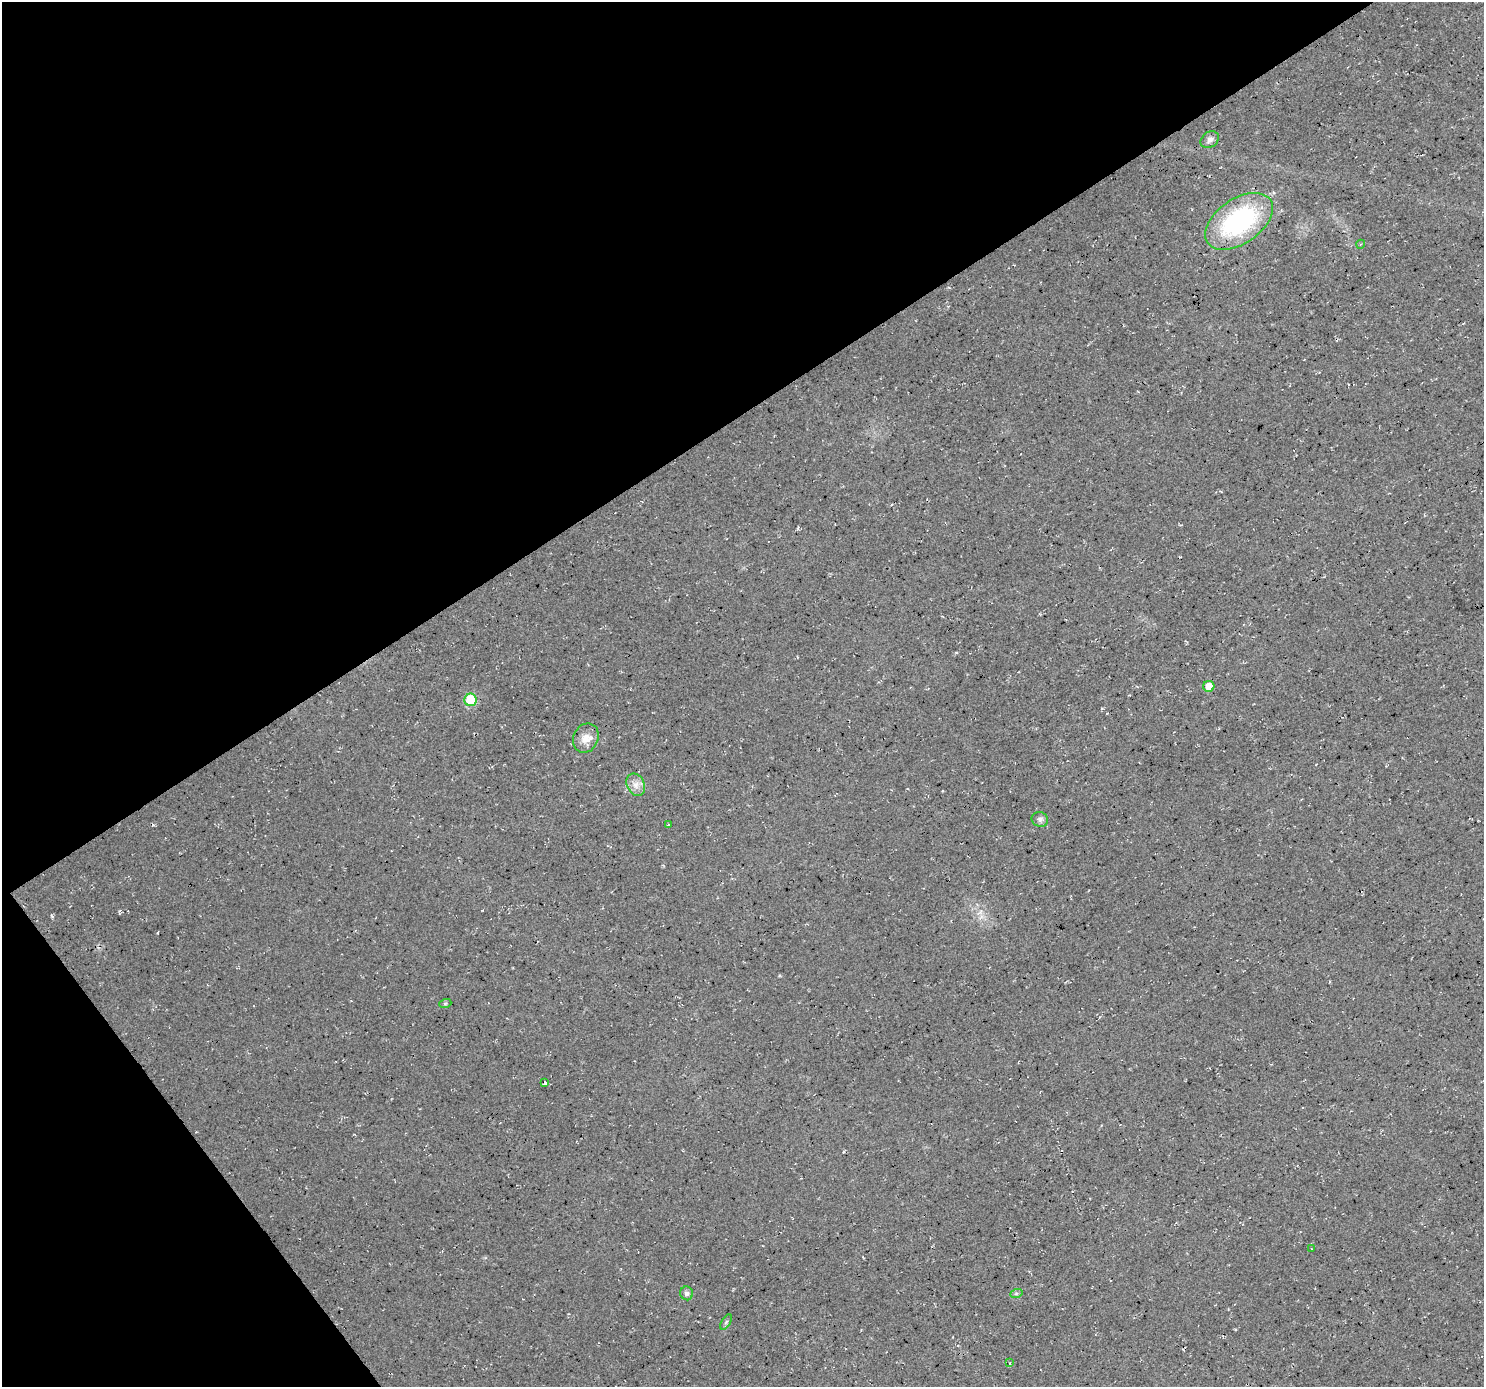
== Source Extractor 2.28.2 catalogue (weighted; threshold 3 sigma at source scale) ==
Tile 5 of 4 x 4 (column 1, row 2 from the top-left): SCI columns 6-1487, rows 2960-4344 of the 5932 x 5855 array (HDU 1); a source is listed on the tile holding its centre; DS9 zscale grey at full resolution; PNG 1486 x 1389 px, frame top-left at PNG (2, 2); each listed source drawn as its Kron ellipse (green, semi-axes under 4 px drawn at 4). Shown black and unused: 35% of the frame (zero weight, under 3 of 4 exposures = <1% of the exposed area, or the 3 px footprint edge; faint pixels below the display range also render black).
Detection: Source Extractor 2.28.2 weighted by HDU 2 'WHT'; one run over the whole footprint, this tile lists its part. Background 0.0207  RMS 0.0059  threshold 0.0267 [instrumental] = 3 sigma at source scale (4.5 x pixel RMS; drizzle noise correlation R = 1.50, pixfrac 1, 0.0396/0.0396 arcsec/px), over >= 5 px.
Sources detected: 19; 3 cosmic-ray / hot-pixel residue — neither listed nor drawn; the other 16 listed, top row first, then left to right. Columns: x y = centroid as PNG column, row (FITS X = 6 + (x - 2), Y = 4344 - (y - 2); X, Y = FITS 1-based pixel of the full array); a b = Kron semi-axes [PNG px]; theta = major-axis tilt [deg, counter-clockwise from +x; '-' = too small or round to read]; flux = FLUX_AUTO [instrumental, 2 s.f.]
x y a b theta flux
1210 140 10 7 36 2.5
1239 221 38 22 35 85
1361 244 4 3 - 0.55
1209 686 5 5 - 7.6
471 700 6 6 - 34
586 738 15 12 66 6.5
636 785 12 8 -65 4.2
1040 819 8 7 - 2.1
668 825 4 2 - 0.54
445 1004 6 4 19 0.76
545 1083 4 3 - 2.8
1312 1249 3 2 - 0.44
687 1293 7 6 - 1.6
1016 1294 6 4 20 1.1
726 1322 8 3 59 1
1009 1363 4 3 - 0.57
Overlapping masked pixels (flux is a lower limit): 1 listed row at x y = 545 1083